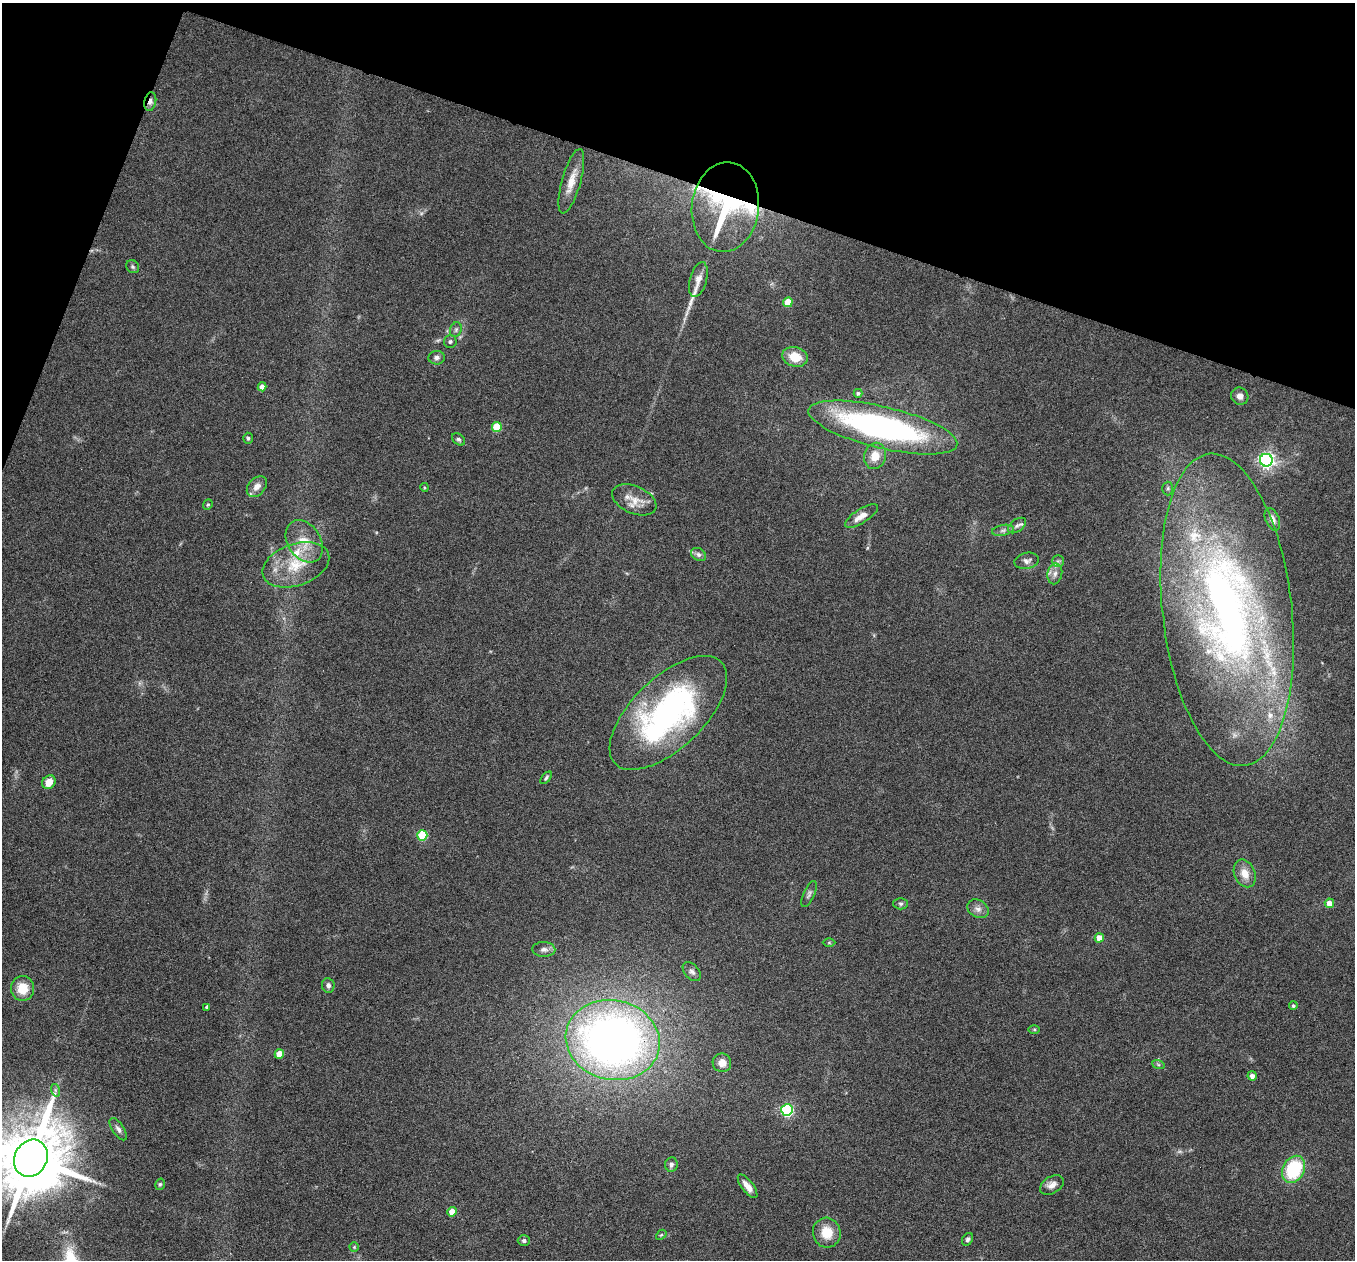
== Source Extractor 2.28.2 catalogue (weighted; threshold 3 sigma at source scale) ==
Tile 2 of 4 x 4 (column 2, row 1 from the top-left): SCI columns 1357-2709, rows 4040-5297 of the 5417 x 5429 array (HDU 1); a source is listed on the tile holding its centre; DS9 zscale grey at full resolution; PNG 1357 x 1262 px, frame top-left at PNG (2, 3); each listed source drawn as its Kron ellipse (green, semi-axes under 4 px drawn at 4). Shown black and unused: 17% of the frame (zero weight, under 4 of 8 exposures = <1% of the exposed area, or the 3 px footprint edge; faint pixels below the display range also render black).
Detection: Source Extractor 2.28.2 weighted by HDU 2 'WHT'; one run over the whole footprint, this tile lists its part. Background 0.0761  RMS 0.0044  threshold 0.018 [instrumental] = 3 sigma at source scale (4.09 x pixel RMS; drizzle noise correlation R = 1.36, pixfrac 0.8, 0.05/0.05 arcsec/px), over >= 5 px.
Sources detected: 80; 1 too faint to see at this stretch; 1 long thin detection or spike segment (spike, bleed or trail) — neither listed nor drawn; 5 inside a brighter listed object's ellipse — not listed separately; the other 73 listed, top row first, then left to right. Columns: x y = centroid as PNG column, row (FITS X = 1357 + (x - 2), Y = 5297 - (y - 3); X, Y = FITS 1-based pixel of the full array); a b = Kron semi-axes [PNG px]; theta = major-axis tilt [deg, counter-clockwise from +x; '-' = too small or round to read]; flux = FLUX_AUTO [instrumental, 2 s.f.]
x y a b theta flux
150 101 9 5 79 1.5
571 181 33 9 74 6.5
725 207 45 33 83 61
133 267 7 6 - 0.87
698 280 18 8 75 3
788 302 5 4 - 9
456 330 7 5 70 0.94
450 342 6 6 - 1
795 357 13 9 -15 7.6
437 358 8 6 5 1.4
262 387 4 4 - 3
858 393 4 4 - 0.84
1240 396 9 8 - 2.2
497 427 5 5 - 13
883 427 76 21 -13 120
248 438 5 4 - 0.67
458 439 7 5 -39 0.93
875 456 13 11 75 5.5
1266 460 6 6 - 140
257 487 12 8 48 3
424 487 4 3 - 0.43
1168 488 7 5 -89 0.86
634 500 23 13 -23 6.1
208 505 6 4 68 0.56
861 516 19 7 32 4.3
1272 519 12 7 -67 2.6
1017 526 10 6 36 1.5
1003 530 11 5 12 1.3
304 541 23 16 -57 8.9
698 554 8 6 -32 1.3
1027 561 12 8 11 1.9
1058 561 6 5 - 0.92
296 565 34 21 19 17
1055 574 10 7 78 2.2
1227 610 157 64 -84 260
668 713 74 35 44 110
546 778 7 4 50 0.8
49 782 7 6 - 4.6
422 835 5 5 - 20
1245 873 14 10 -65 4.9
809 894 14 5 66 1.3
1329 903 5 4 - 4.2
901 904 7 5 -1 0.92
978 909 11 8 -31 2.2
1099 938 4 4 - 5.1
829 943 6 4 0 0.53
544 949 11 7 -3 1.8
692 972 11 7 -48 1.6
328 985 7 6 - 1.5
23 988 12 11 - 7.5
1293 1006 4 4 - 0.79
207 1007 4 3 - 0.84
1034 1029 6 4 0 0.53
613 1040 47 39 -12 260
279 1054 5 4 - 7.3
722 1063 9 9 - 3.5
1158 1064 6 4 -19 0.64
1252 1076 4 4 - 1.8
55 1090 6 4 -72 0.79
787 1110 6 5 - 64
118 1129 13 5 -56 1.5
31 1158 19 16 61 4500
671 1164 7 6 - 1.1
1293 1169 14 10 62 26
160 1184 6 4 73 0.62
1052 1185 13 8 31 2.5
748 1186 14 5 -52 3.7
452 1212 5 4 - 6.6
827 1233 15 14 - 8.1
661 1235 6 4 41 0.52
967 1239 7 5 58 1
524 1241 6 5 - 1.1
354 1247 5 4 - 0.5
Overlapping masked pixels (flux is a lower limit): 2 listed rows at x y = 150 101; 725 207
Isophote crosses this tile's border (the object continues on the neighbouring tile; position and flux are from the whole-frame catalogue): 1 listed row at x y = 31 1158